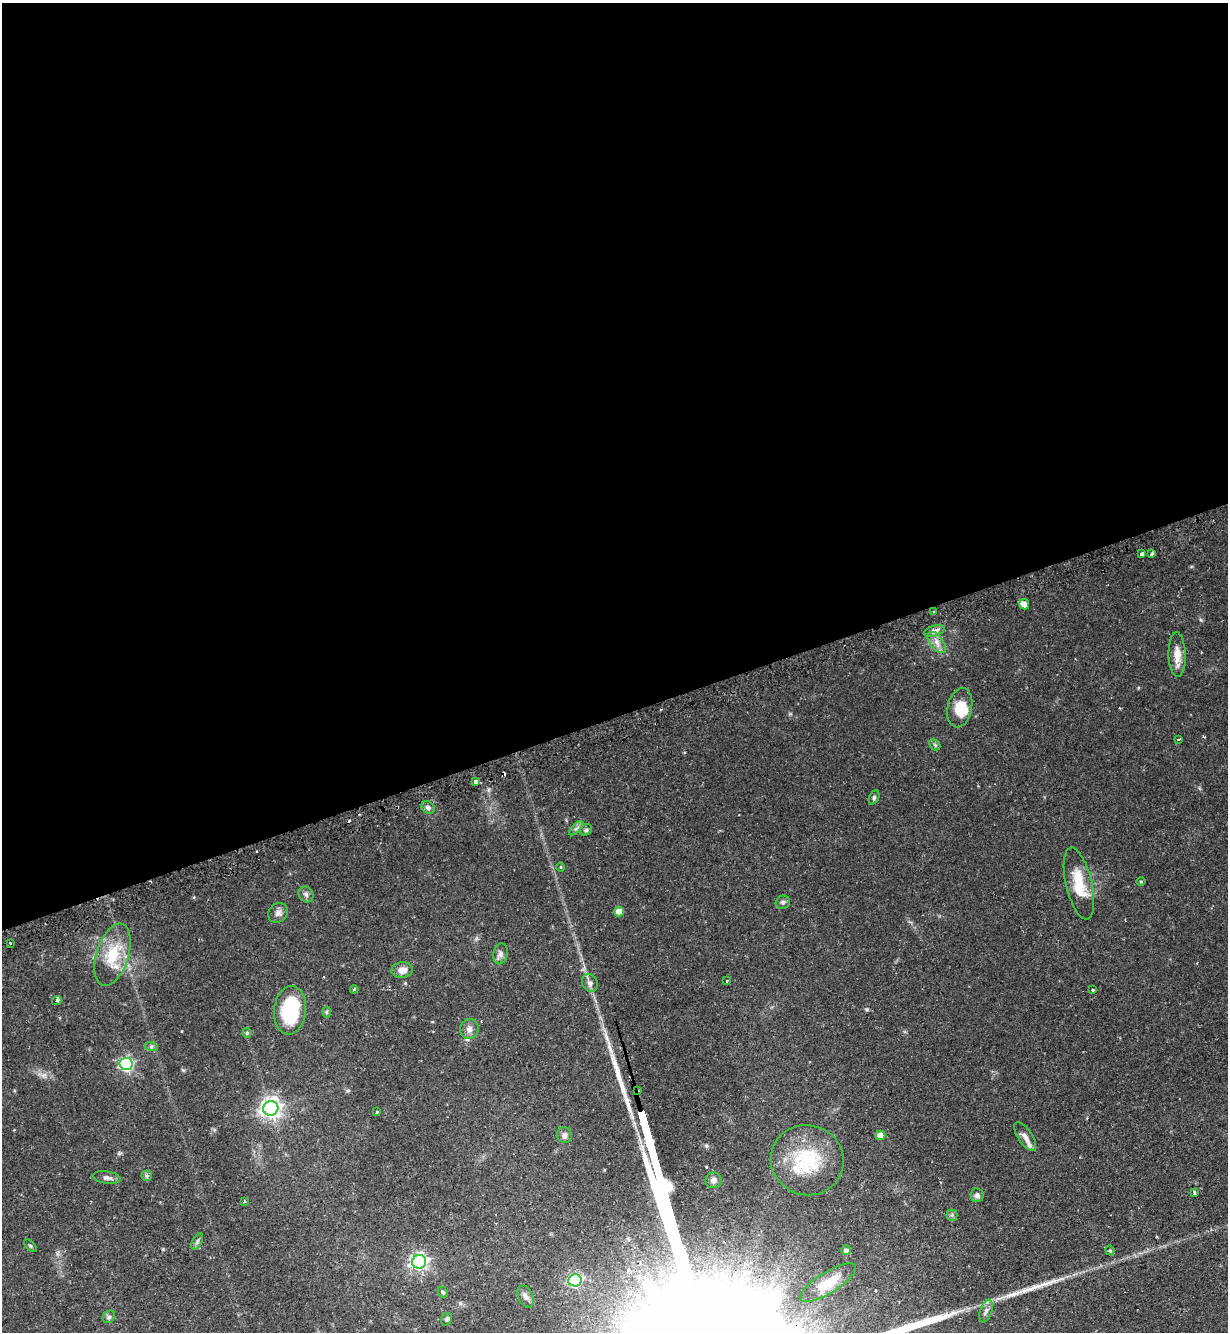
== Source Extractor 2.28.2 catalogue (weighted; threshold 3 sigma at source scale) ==
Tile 2 of 4 x 4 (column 2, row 1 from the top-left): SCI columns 1398-2623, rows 4030-5359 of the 5375 x 5396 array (HDU 1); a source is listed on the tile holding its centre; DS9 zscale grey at full resolution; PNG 1230 x 1334 px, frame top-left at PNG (2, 3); each listed source drawn as its Kron ellipse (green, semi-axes under 4 px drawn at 4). Shown black and unused: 54% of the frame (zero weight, under 2 of 3 exposures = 5% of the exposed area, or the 3 px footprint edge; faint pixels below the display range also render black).
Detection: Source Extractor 2.28.2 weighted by HDU 2 'WHT'; one run over the whole footprint, this tile lists its part. Background 0.0556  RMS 0.0048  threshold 0.0216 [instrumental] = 3 sigma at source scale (4.5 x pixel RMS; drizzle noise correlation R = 1.50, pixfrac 1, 0.05/0.05 arcsec/px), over >= 5 px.
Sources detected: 72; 1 inside a brighter object's white glare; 4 cosmic-ray / hot-pixel residue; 3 long thin detections or spike segments (spike, bleed or trail) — neither listed nor drawn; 1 inside a brighter listed object's ellipse — not listed separately; the other 63 listed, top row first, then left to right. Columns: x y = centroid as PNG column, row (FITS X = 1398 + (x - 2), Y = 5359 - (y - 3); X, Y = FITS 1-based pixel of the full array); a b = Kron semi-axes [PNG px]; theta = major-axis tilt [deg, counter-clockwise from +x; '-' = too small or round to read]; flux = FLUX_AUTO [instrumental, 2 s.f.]
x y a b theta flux
1142 553 3 3 - 1.3
1152 554 4 3 - 1.2
1024 604 5 4 - 3.2
934 612 3 3 - 1.6
934 631 10 5 16 1.9
937 642 12 6 -53 2.8
1177 655 22 8 -88 5.4
960 708 20 12 78 8.8
1178 739 3 3 - 1.3
935 745 6 4 -45 0.72
476 781 3 3 - 12
874 797 7 5 64 0.79
428 807 7 5 -41 1.3
576 828 9 3 45 1
586 830 6 5 - 1
560 867 5 3 - 0.36
1141 881 5 3 - 0.41
1079 883 37 13 -77 13
306 894 8 7 - 1.3
783 902 7 6 - 1.1
619 912 5 5 - 6.3
278 913 11 9 39 2.2
10 943 3 2 - 0.45
500 954 10 7 77 1.7
113 955 32 16 72 14
402 970 11 8 8 3.6
727 981 3 2 - 0.61
590 983 9 7 -61 1.8
354 989 4 3 - 0.55
1093 990 3 3 - 0.63
57 1001 5 3 - 1.7
290 1010 24 16 83 33
326 1012 6 4 90 0.6
469 1029 10 9 - 2.3
247 1033 5 4 - 0.74
151 1046 6 4 -18 0.76
126 1064 6 6 - 81
637 1091 3 2 - 0.37
271 1108 7 7 - 250
377 1112 3 3 - 0.34
564 1135 8 7 - 1.7
880 1135 5 5 - 6
1025 1137 17 7 -57 3.4
807 1160 36 35 - 30
147 1176 5 5 - 0.78
107 1177 14 6 -9 1.7
713 1180 8 7 - 2
1194 1192 4 2 - 0.72
977 1195 7 6 - 1.6
244 1201 3 2 - 0.63
952 1215 5 5 - 0.79
197 1242 9 4 63 0.93
30 1246 8 3 -45 0.59
846 1250 5 5 - 1.4
1110 1250 5 4 - 0.65
419 1262 7 6 - 140
575 1280 6 6 - 64
828 1283 32 10 32 12
443 1292 6 4 -47 0.65
525 1296 12 7 -68 1.9
986 1311 12 6 71 1.7
109 1317 7 5 46 0.88
447 1319 6 5 - 0.89
Overlapping masked pixels (flux is a lower limit): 1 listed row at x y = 637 1091